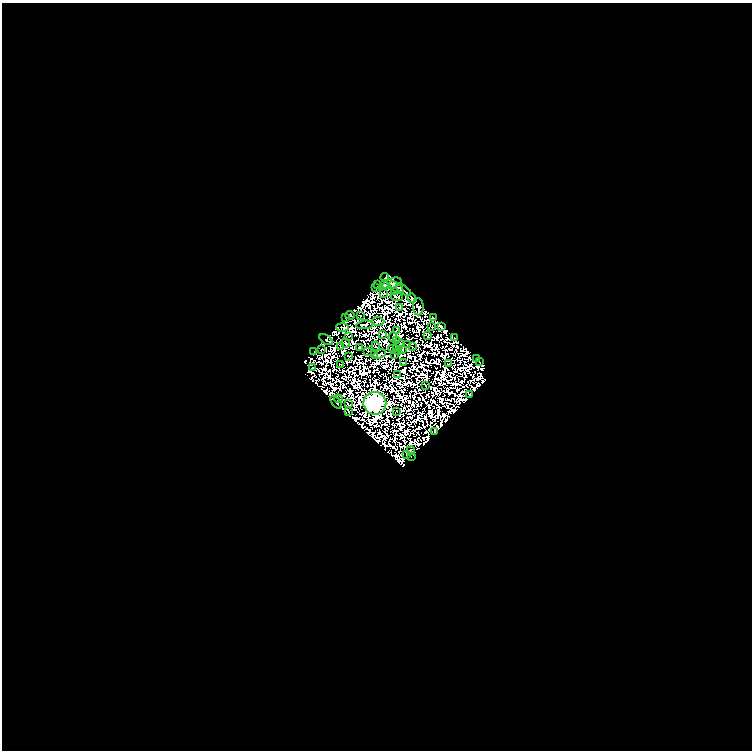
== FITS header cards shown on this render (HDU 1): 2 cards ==
NAXIS1  =                  750
NAXIS2  =                  748

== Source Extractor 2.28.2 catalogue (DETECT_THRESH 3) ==
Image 750 x 748 px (HDU 1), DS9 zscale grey, 1 PNG px = 1 image px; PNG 754 x 752 px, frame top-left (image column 1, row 748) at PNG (2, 3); each listed source drawn as its Kron ellipse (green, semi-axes under 4 px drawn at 4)
Background 0.014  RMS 5.6e-06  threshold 1.68e-05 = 3 sigma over >= 5 px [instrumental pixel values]
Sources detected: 140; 74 with non-positive FLUX_AUTO (blend fragments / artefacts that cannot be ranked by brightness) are neither listed nor drawn; the other 66 listed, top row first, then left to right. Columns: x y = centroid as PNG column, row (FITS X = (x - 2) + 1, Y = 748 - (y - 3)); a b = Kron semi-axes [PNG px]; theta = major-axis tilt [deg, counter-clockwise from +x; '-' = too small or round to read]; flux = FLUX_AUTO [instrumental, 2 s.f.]
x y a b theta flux
385 277 4 3 - 0.91
392 283 10 5 20 2.4
378 284 3 2 - 0.074
384 285 4 2 - 0.046
376 287 4 3 - 0.041
396 287 8 3 -37 0.36
403 290 9 3 -36 2
395 291 3 2 - 0.3
384 293 4 2 - 0.55
397 297 6 2 -9 0.6
412 298 5 3 - 0.92
418 307 8 5 89 0.16
400 308 4 3 - 0.4
350 315 5 4 - 0.99
360 316 2 2 - 0.24
346 318 3 3 - 1.5
433 318 3 2 - 0.47
378 321 6 4 -3 0.053
364 325 8 3 8 0.87
342 327 6 2 -1 0.36
432 327 2 2 - 0.37
441 327 4 3 - 1.1
396 331 3 2 - 0.75
383 334 4 2 - 0.45
428 336 2 2 - 0.13
349 337 3 2 - 0.54
393 337 5 2 - 0.21
455 337 2 2 - 0.3
326 340 7 2 -33 0.21
396 341 2 2 - 0.15
346 343 4 2 - 0.25
407 344 2 2 - 0.17
399 345 6 2 48 0.087
340 346 4 2 - 0.14
376 346 4 2 - 0.13
360 347 2 2 - 0.32
412 347 4 2 - 0.55
322 349 3 2 - 0.36
395 350 7 2 -24 0.95
402 350 3 2 - 0.77
314 351 4 2 - 0.37
368 351 2 2 - 0.16
398 351 3 2 - 0.58
379 354 7 2 25 0.39
375 355 3 2 - 0.5
395 355 3 2 - 0.024
349 356 4 2 - 0.3
476 358 2 2 - 0.37
480 361 2 2 - 0.17
403 362 3 2 - 0.1
449 364 3 2 - 0.62
340 365 3 2 - 0.18
313 368 3 2 - 0.3
398 374 2 2 - 0.48
425 385 3 2 - 0.85
470 394 2 2 - 0.3
338 399 4 3 - 1.2
336 402 7 4 -51 1.1
375 403 11 11 - 1400
348 404 3 2 - 0.41
348 411 3 2 - 0.45
396 411 4 2 - 0.069
435 431 3 3 - 1.4
411 451 4 2 - 0.44
406 455 2 2 - 0.4
411 457 2 2 - 0.0067
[74 non-positive-flux detections neither listed nor drawn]